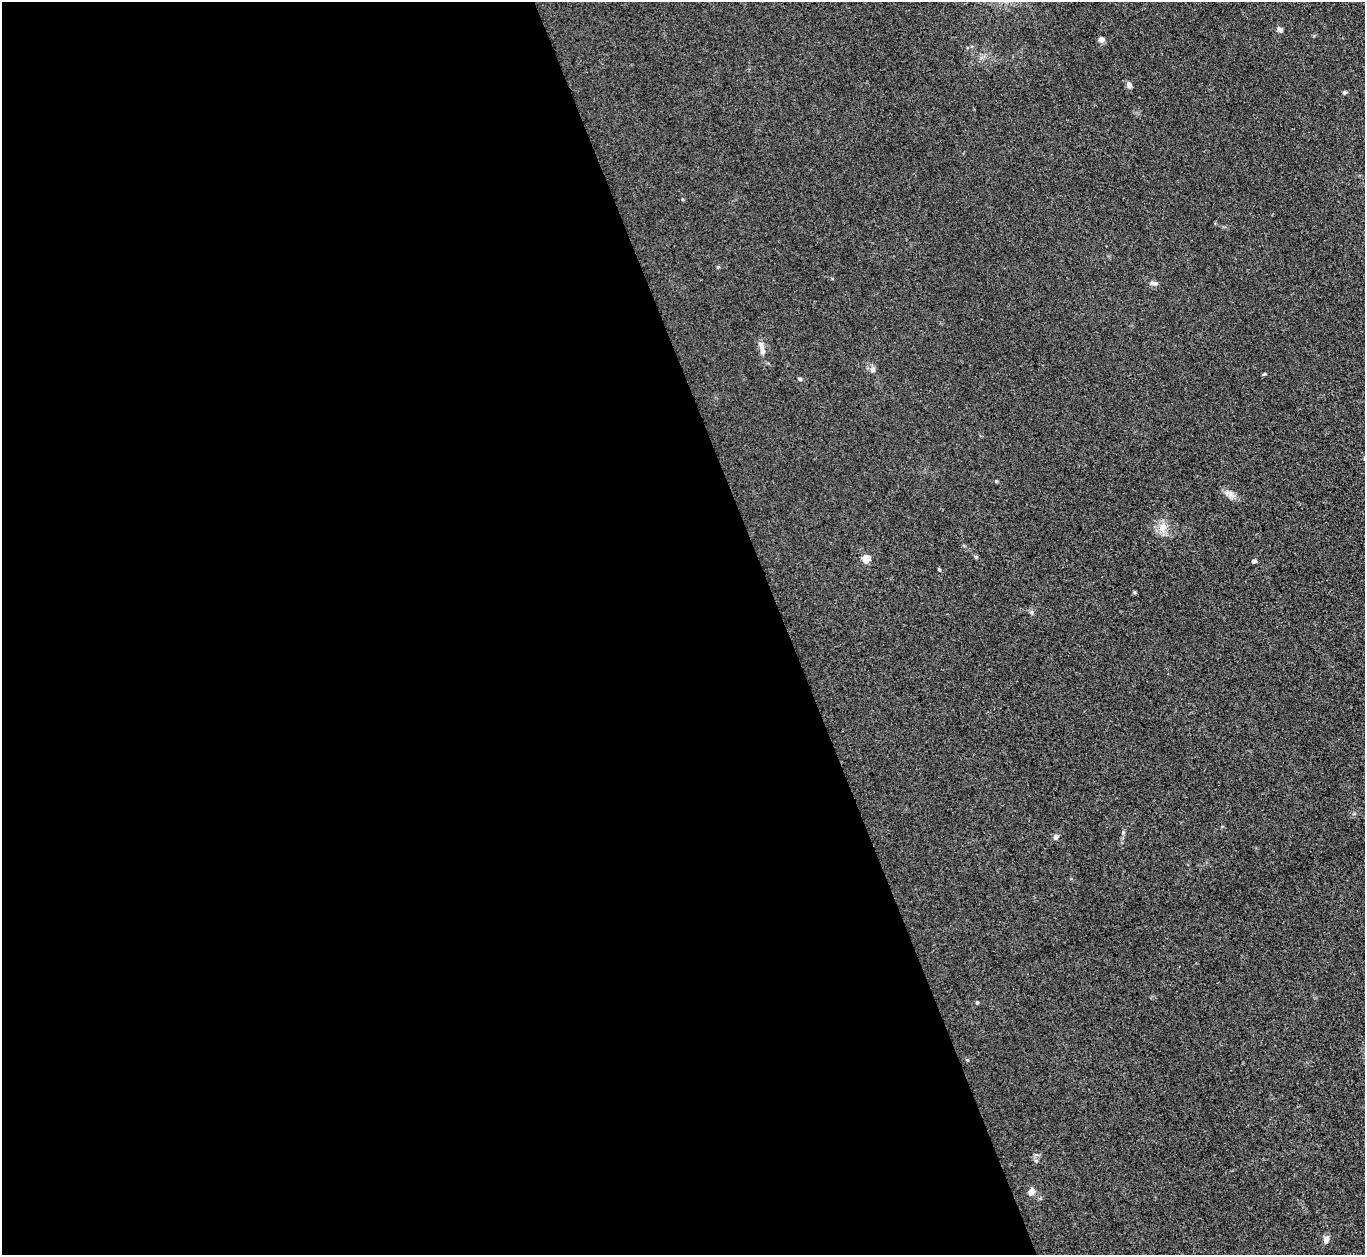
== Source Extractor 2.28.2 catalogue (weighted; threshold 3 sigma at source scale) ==
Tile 9 of 4 x 4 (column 1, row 3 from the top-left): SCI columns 2-1364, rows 1403-2655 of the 5454 x 5440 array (HDU 1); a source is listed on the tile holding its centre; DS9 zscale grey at full resolution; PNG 1367 x 1257 px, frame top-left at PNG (2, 2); no overlay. Shown black and unused: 58% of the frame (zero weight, under 3 of 4 exposures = <1% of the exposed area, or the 3 px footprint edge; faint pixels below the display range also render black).
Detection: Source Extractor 2.28.2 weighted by HDU 2 'WHT'; one run over the whole footprint, this tile lists its part. Background 0.0587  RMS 0.0052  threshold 0.0233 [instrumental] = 3 sigma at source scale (4.5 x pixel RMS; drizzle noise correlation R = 1.50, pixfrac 1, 0.05/0.05 arcsec/px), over >= 5 px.
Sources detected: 19; all 19 listed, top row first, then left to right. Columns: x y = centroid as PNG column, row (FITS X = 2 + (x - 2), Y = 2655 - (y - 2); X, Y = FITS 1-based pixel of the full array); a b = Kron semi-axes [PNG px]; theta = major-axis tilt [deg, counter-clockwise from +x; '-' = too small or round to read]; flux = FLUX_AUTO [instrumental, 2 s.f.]
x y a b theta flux
1280 30 7 5 -51 1.6
1101 39 8 7 - 1.6
1129 85 8 6 -72 2.1
1344 92 5 4 - 0.79
1154 283 10 5 -1 1.6
762 349 18 7 -77 3.6
873 370 7 7 - 1.5
800 379 5 4 - 0.72
1229 494 15 8 -27 3.1
1162 527 12 10 55 5.1
976 557 5 5 - 0.6
866 558 5 5 - 16
1254 561 4 4 - 2.1
939 569 5 3 - 0.49
1056 837 7 6 - 1.4
977 1002 5 4 - 0.68
967 1060 5 4 - 0.55
1031 1191 8 7 - 2.8
1326 1240 9 6 74 2.6